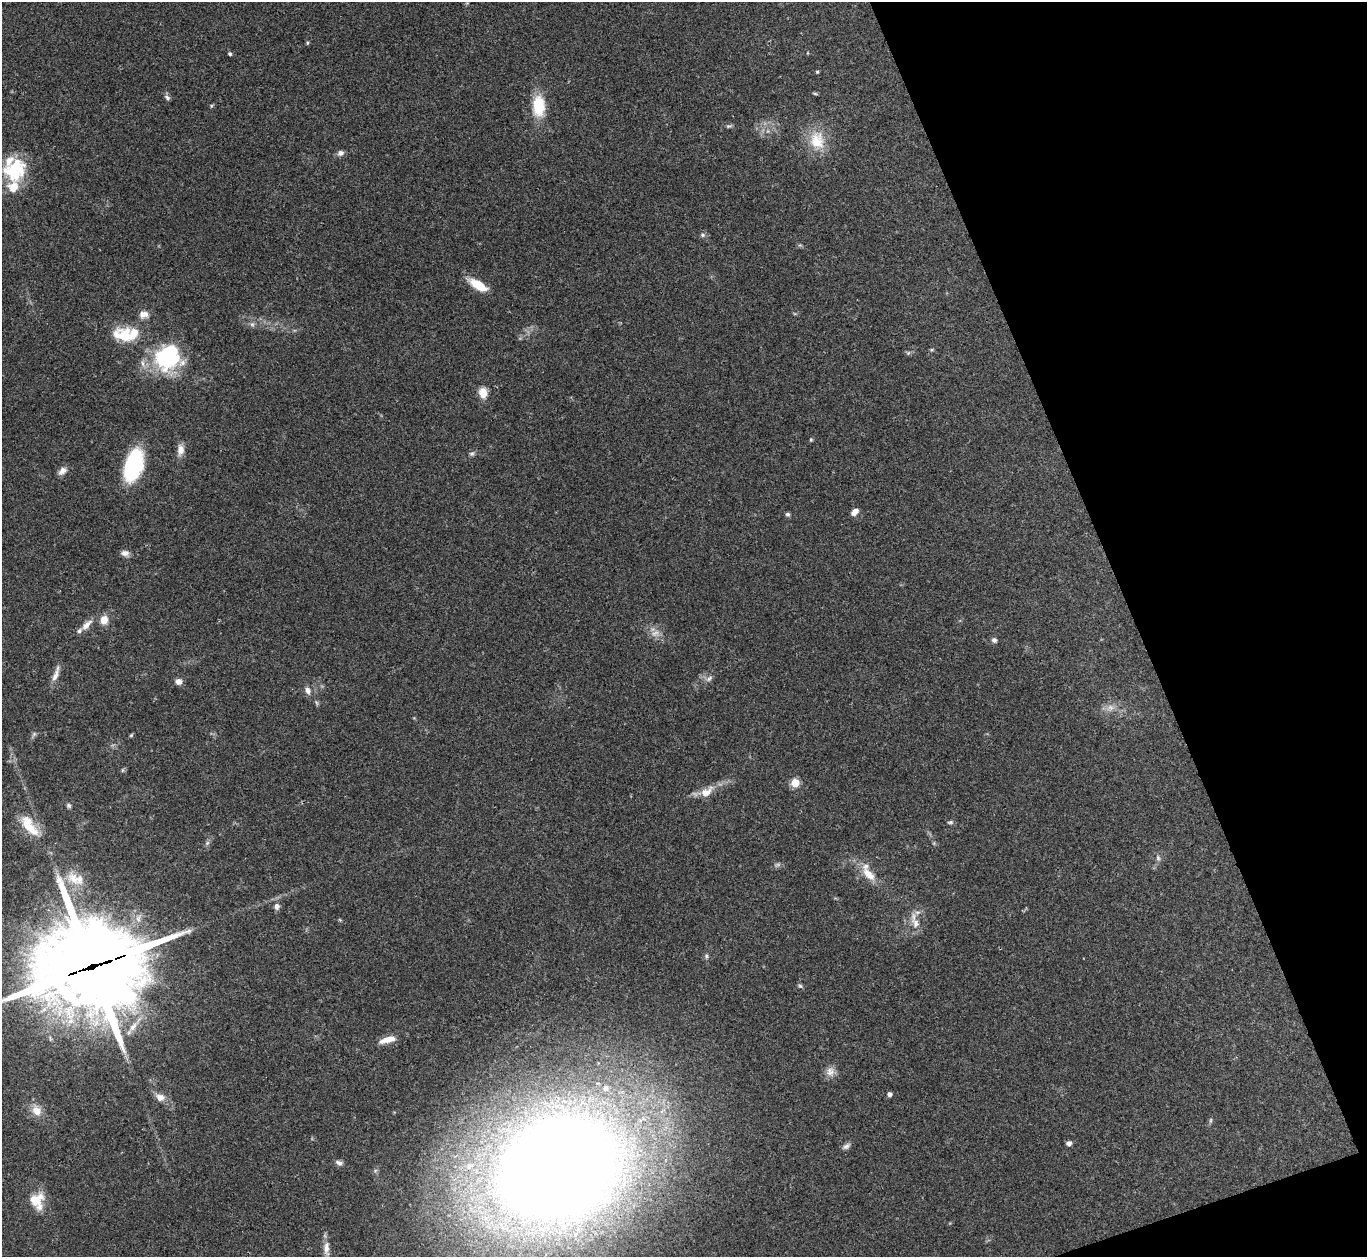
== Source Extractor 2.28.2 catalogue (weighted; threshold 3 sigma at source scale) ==
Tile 12 of 4 x 4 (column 4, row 3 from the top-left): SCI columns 4097-5461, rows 1406-2660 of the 5463 x 5449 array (HDU 1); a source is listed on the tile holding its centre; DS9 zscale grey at full resolution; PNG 1369 x 1259 px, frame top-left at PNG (2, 2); no overlay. Shown black and unused: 18% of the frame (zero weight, under 3 of 4 exposures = <1% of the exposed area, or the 3 px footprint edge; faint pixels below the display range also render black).
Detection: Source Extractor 2.28.2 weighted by HDU 2 'WHT'; one run over the whole footprint, this tile lists its part. Background 0.122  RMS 0.0047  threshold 0.0211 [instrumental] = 3 sigma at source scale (4.5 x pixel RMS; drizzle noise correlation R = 1.50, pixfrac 1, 0.05/0.05 arcsec/px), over >= 5 px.
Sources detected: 76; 3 too faint to see at this stretch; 1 inside a brighter object's white glare — not listed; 6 inside a brighter listed object's ellipse — not listed separately; the other 66 listed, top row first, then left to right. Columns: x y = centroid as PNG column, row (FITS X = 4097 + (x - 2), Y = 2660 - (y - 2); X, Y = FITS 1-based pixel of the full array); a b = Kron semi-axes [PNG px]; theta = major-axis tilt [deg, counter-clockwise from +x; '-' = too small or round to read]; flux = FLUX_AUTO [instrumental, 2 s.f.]
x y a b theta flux
307 43 5 4 - 0.55
230 54 5 4 - 0.73
817 72 4 4 - 0.5
815 94 6 4 -2 0.59
167 98 9 5 -39 1.2
539 106 22 13 -90 17
728 126 8 4 13 0.86
817 140 27 21 -80 13
341 153 8 7 - 1.8
15 170 26 22 51 28
702 235 7 5 0 1
478 285 23 9 -31 9.7
144 314 12 9 7 3.2
252 324 7 6 - 1.2
123 335 23 18 -8 14
908 353 6 4 46 0.74
168 358 31 29 37 41
483 393 12 9 -79 4.9
811 440 5 4 - 0.56
180 450 12 8 88 3.9
472 454 7 5 2 0.95
133 465 32 16 73 42
62 471 12 7 40 2.6
855 512 10 6 40 2.4
788 514 5 5 - 0.92
125 553 11 7 -1 2.1
104 620 10 9 - 4.5
87 625 17 7 43 3.7
994 640 7 7 - 1.2
56 674 24 6 71 3.4
709 678 10 6 38 1.6
178 682 7 7 - 2.5
308 691 10 7 -70 2.3
317 703 7 4 -70 0.72
34 734 8 4 45 0.94
131 735 6 4 31 0.55
122 770 6 4 -72 0.55
795 783 5 5 - 18
706 792 15 10 23 5.4
69 805 7 5 -46 0.96
950 822 8 5 5 0.89
29 826 32 12 -53 13
207 843 6 5 - 0.96
1158 858 8 5 -74 1.3
869 874 27 11 -50 8.1
73 879 25 14 -53 9.9
277 906 8 7 - 1.9
915 923 17 10 -60 4.9
706 956 6 5 - 0.82
92 967 46 41 0 3900
800 986 6 5 - 0.78
133 1027 14 8 49 3.9
388 1039 21 7 15 5.8
830 1072 12 11 - 3.5
605 1088 7 7 - 2.1
889 1094 4 4 - 1.7
160 1097 12 9 -16 3.6
37 1111 12 11 - 5.2
1211 1120 6 4 72 0.69
1069 1143 5 5 - 1.9
846 1146 11 6 36 1.6
339 1163 10 6 -21 1.7
469 1166 11 10 - 4.8
559 1168 76 56 24 1400
37 1200 21 18 -82 10
326 1248 22 8 -89 4.2
Overlapping masked pixels (flux is a lower limit): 1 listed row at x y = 92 967
Isophote crosses this tile's border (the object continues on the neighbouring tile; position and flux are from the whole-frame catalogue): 1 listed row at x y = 92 967